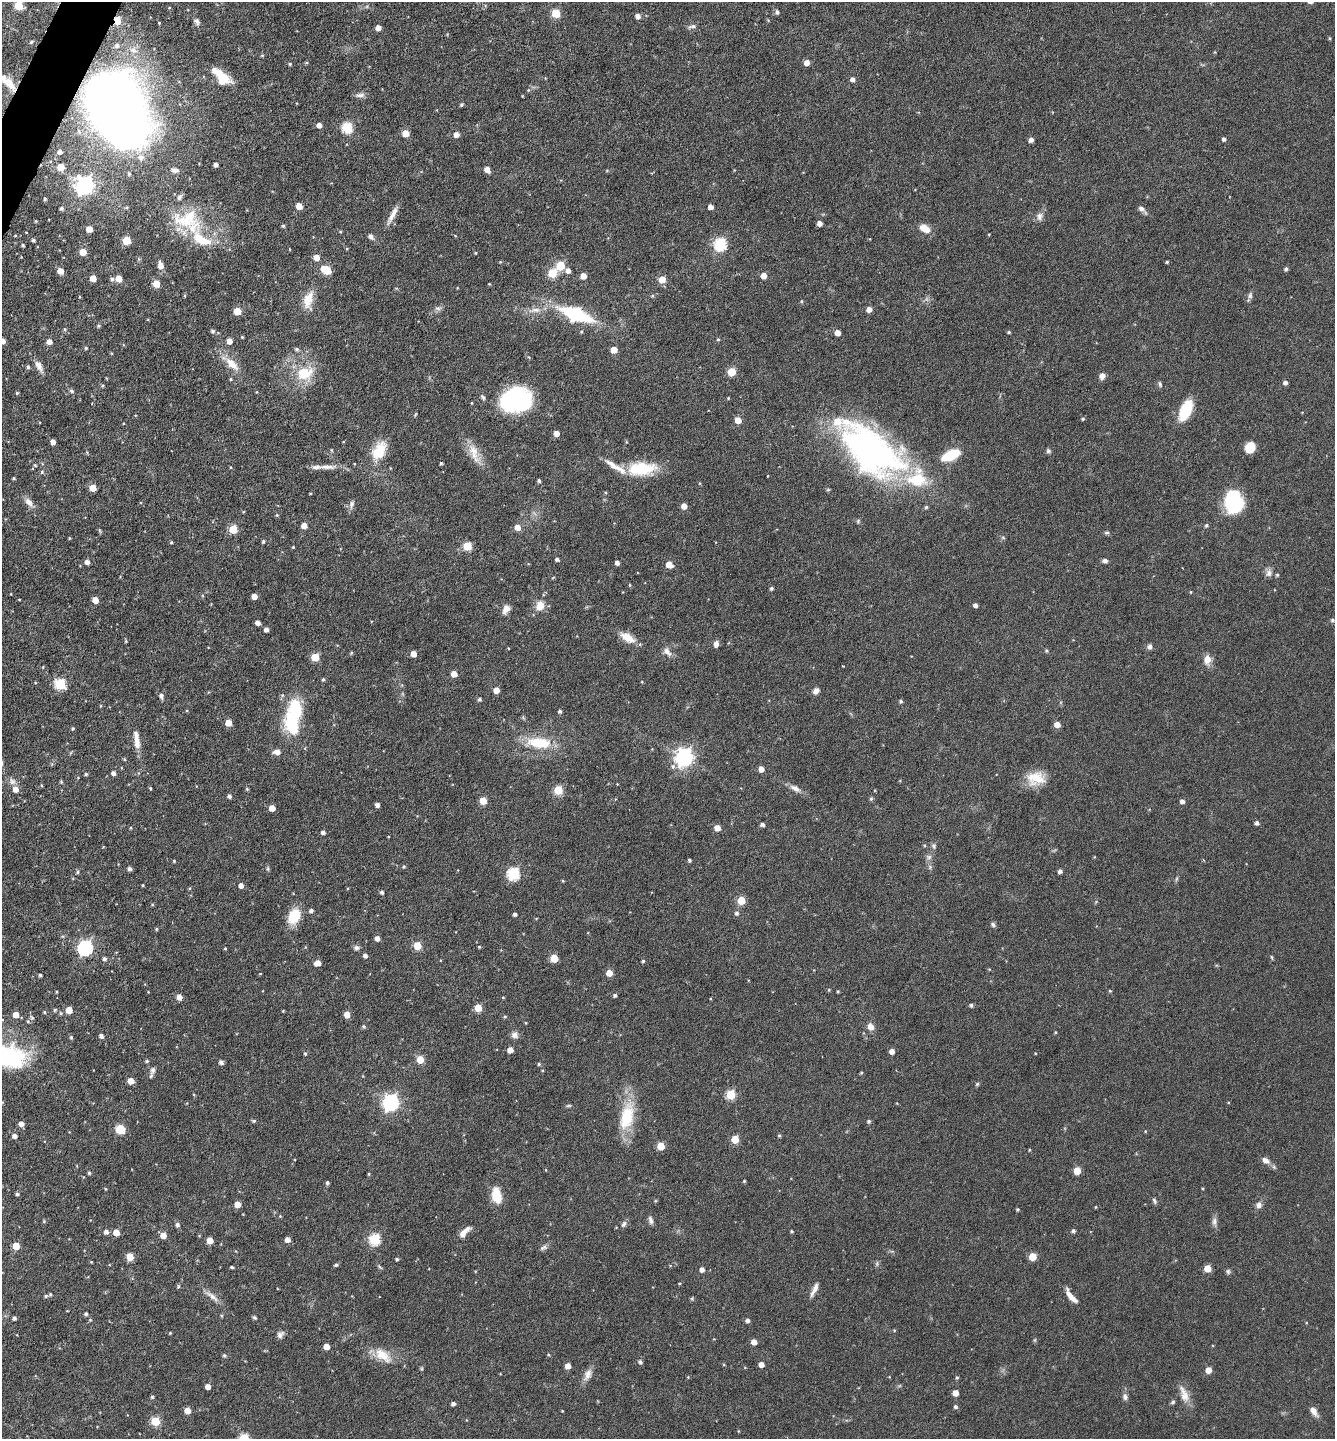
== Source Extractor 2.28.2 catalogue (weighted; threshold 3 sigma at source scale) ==
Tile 11 of 4 x 4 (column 3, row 3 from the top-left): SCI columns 2814-4146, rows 1442-2878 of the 5770 x 5760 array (HDU 1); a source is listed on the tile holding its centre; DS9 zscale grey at full resolution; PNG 1337 x 1441 px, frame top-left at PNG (2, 2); no overlay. Shown black and unused: <1% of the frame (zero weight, under 3 of 6 exposures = <1% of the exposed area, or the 3 px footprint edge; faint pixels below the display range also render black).
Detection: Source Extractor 2.28.2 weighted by HDU 2 'WHT'; one run over the whole footprint, this tile lists its part. Background 0.072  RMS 0.0039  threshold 0.0159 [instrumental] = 3 sigma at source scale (4.09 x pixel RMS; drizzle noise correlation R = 1.36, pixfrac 0.8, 0.05/0.05 arcsec/px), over >= 5 px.
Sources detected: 393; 1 too faint to see at this stretch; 1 inside a brighter object's white glare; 1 cosmic-ray / hot-pixel residue — not listed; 10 inside a brighter listed object's ellipse — not listed separately; the other 380 listed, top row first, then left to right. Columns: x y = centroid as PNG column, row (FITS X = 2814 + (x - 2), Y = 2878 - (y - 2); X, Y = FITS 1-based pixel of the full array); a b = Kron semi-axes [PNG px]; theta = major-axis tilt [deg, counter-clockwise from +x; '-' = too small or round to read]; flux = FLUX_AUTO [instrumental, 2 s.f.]
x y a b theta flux
18 5 5 5 - 12
777 12 6 5 - 0.83
556 13 5 5 - 12
638 16 5 5 - 1.6
117 21 5 4 - 7.6
197 21 9 6 -46 1.1
692 26 12 5 16 1
378 28 4 4 - 2.7
1330 38 5 3 - 0.36
31 42 5 4 - 0.52
117 45 7 6 - 1.3
262 55 5 3 - 0.35
807 63 5 5 - 2.5
290 64 4 4 - 0.45
221 75 26 8 -36 5.3
853 79 5 5 - 1.4
10 84 21 9 -52 4.6
528 90 5 3 - 0.44
360 95 14 5 9 1.3
461 105 4 4 - 0.64
116 108 66 46 -63 380
319 125 5 4 - 2
347 127 6 5 - 26
405 133 5 5 - 6
456 135 5 5 - 2.2
1224 139 4 4 - 0.94
1031 140 5 5 - 1.3
60 152 6 6 - 1.6
216 165 4 4 - 1.3
61 167 5 5 - 6.9
487 169 5 4 - 2.7
175 170 10 5 -14 1.5
607 171 5 3 - 0.32
129 174 5 4 - 0.61
84 185 7 7 - 160
45 199 5 3 - 0.47
299 206 5 5 - 4.2
710 207 4 4 - 2.1
61 208 4 4 - 0.78
1141 208 10 6 -35 1.5
392 215 27 6 63 2.9
1039 216 11 7 79 1.7
186 219 41 25 7 20
819 223 4 4 - 2
283 226 4 4 - 0.53
924 228 11 7 -30 4.5
89 229 5 5 - 4.1
26 232 3 2 - 0.2
15 236 4 3 - 0.3
371 236 8 6 -44 1.1
33 240 3 3 - 0.63
126 241 5 5 - 11
720 244 6 6 - 39
23 245 3 3 - 0.6
83 252 5 5 - 5.1
475 253 5 3 - 0.27
316 257 5 5 - 3.5
500 262 4 4 - 0.29
1167 262 3 3 - 0.41
160 265 8 5 -77 3
560 265 5 5 - 12
1286 269 4 4 - 0.77
326 270 8 5 -28 12
568 270 5 5 - 1.9
60 271 5 5 - 3.4
552 273 5 5 - 13
583 276 5 5 - 3.5
764 276 5 5 - 3.3
93 278 5 5 - 4.2
112 279 5 5 - 0.83
119 279 5 5 - 4.9
662 280 5 5 - 5.6
156 284 5 5 - 6.5
489 284 3 3 - 0.27
1250 295 9 6 82 1.1
652 296 5 4 - 0.43
308 300 23 12 77 5.6
801 301 5 3 - 0.35
438 308 9 4 -9 0.87
869 309 5 5 - 2.5
535 310 19 7 9 2.9
237 311 5 5 - 7.4
576 314 36 14 -20 25
98 326 5 5 - 0.56
65 329 6 4 -90 0.44
213 331 5 5 - 0.79
1009 332 4 3 - 0.42
837 333 5 4 - 2.9
242 337 4 3 - 0.34
718 339 4 4 - 0.37
3 341 5 5 - 1.8
229 341 5 4 - 2.7
49 342 5 5 - 2.3
86 348 4 4 - 0.45
297 349 5 5 - 0.76
614 350 5 5 - 4.9
232 364 21 9 -44 5.4
39 366 15 7 -61 2.4
28 367 5 4 - 0.69
732 372 5 5 - 10
304 373 25 18 12 11
1102 376 7 6 - 1.7
231 379 4 4 - 0.38
1285 382 5 4 - 1.1
1160 384 8 4 -72 0.65
72 391 6 5 - 0.69
17 393 4 4 - 0.46
483 397 8 4 -58 0.71
728 398 3 3 - 0.3
516 400 29 22 12 44
1186 410 19 10 66 13
1083 419 4 3 - 0.51
738 420 5 5 - 4.3
556 433 5 4 - 2.7
53 442 4 4 - 2.2
1250 447 9 8 - 6.3
870 450 77 40 -39 120
379 451 24 14 61 8.6
1048 451 6 6 - 0.7
474 452 25 11 -73 5.3
951 455 16 8 25 15
441 463 3 3 - 0.47
35 465 4 4 - 0.41
327 467 30 6 0 3.4
641 469 33 14 5 16
42 472 5 5 - 0.61
13 478 3 3 - 0.41
539 481 4 3 - 0.76
93 488 5 5 - 5
29 502 14 8 -52 2.2
1233 502 18 15 -73 30
351 504 10 6 78 1.2
684 506 4 4 - 3.2
926 507 5 4 - 0.49
277 515 4 4 - 0.4
858 521 6 4 78 0.5
1206 525 5 5 - 0.64
304 526 5 4 - 3.4
517 527 6 5 - 3.1
233 529 5 5 - 11
1107 533 7 5 13 0.66
69 538 5 3 - 0.31
171 542 4 3 - 0.41
263 542 4 3 - 0.52
467 546 5 5 - 13
293 547 3 3 - 0.3
557 559 4 4 - 0.81
1105 561 7 5 -7 1
87 562 5 4 - 1.6
617 563 4 4 - 1.4
669 565 5 5 - 4.8
1269 573 11 8 79 1.6
1277 575 4 4 - 0.49
630 585 5 3 - 0.32
771 588 4 4 - 0.68
1191 592 5 3 - 0.28
254 596 5 4 - 3
19 599 4 2 - 0.26
95 600 5 4 - 4
975 605 4 4 - 1.1
540 606 11 9 65 4.1
506 609 12 8 60 2.2
1332 620 6 5 - 0.62
257 623 5 4 - 1.8
266 630 4 4 - 1.8
627 638 20 9 -32 4.9
716 644 7 5 81 1.4
1150 646 6 6 - 1.2
667 651 13 7 -44 2
1046 651 5 4 - 0.45
351 653 5 4 - 0.44
413 654 5 4 - 3.7
315 657 5 5 - 9.8
1207 659 12 10 -88 2.8
43 667 4 3 - 0.29
454 674 5 4 - 4.1
323 679 5 4 - 0.5
60 684 6 5 - 26
496 690 5 4 - 3.6
816 691 8 7 - 1.5
161 696 7 5 -80 1.3
479 699 4 4 - 0.71
901 701 4 4 - 0.63
101 706 4 3 - 0.29
560 711 4 4 - 0.73
295 714 39 19 73 22
228 723 5 5 - 4.8
1057 724 5 5 - 3.5
73 728 4 4 - 0.46
137 740 25 7 -82 3.8
539 743 28 12 -7 13
277 752 6 5 - 2.7
684 757 7 7 - 150
124 759 5 4 - 0.41
761 769 5 4 - 2.6
113 773 5 4 - 1.2
86 774 4 3 - 0.56
1036 778 24 17 0 7.7
61 782 5 4 - 0.39
41 785 5 3 - 0.32
150 788 4 3 - 0.38
795 788 16 7 -30 2.1
15 789 6 6 - 2.8
247 789 4 4 - 0.47
558 790 5 5 - 14
229 796 4 4 - 1.1
871 799 5 5 - 0.5
483 801 5 5 - 6.7
1182 801 4 4 - 1.5
377 805 4 4 - 1.6
272 808 5 4 - 4.1
1257 823 4 4 - 1.1
762 824 4 4 - 1.1
130 828 4 3 - 0.31
717 828 5 4 - 3.7
323 832 4 4 - 1
924 845 5 3 - 0.39
933 846 9 5 -80 0.85
929 857 7 6 - 1
689 860 4 3 - 0.66
174 861 5 3 - 0.3
404 867 5 4 - 0.5
268 868 6 4 72 0.48
129 869 4 4 - 1.1
1060 871 4 4 - 1.2
77 872 5 4 - 0.54
513 874 6 6 - 35
1176 879 7 4 71 0.5
563 881 4 3 - 0.34
143 885 4 3 - 0.28
241 885 5 4 - 1.9
382 892 4 4 - 0.89
741 900 5 5 - 10
311 911 5 4 - 0.98
736 913 5 5 - 0.92
515 914 4 3 - 0.84
294 916 17 11 64 9.2
993 924 7 5 -83 0.73
156 929 4 3 - 0.43
377 938 5 4 - 2
417 946 5 5 - 9.9
479 947 4 3 - 0.3
85 948 6 6 - 74
225 948 3 3 - 0.38
356 948 8 5 -5 0.95
365 955 4 4 - 1.4
1272 957 6 4 -87 0.41
554 958 5 5 - 8.2
104 959 4 4 - 0.95
643 961 4 4 - 0.53
317 963 6 4 16 2.8
609 973 5 4 - 4.7
260 974 4 2 - 0.23
40 975 3 3 - 0.6
829 990 4 3 - 0.35
838 991 3 3 - 0.39
1110 991 4 4 - 0.36
615 995 4 4 - 0.73
179 997 5 4 - 2.9
503 997 4 3 - 0.31
971 1005 5 4 - 0.52
478 1008 5 5 - 6.9
55 1010 5 4 - 0.5
69 1010 5 5 - 4.9
283 1011 3 3 - 0.3
44 1012 5 4 - 0.39
60 1013 5 3 - 0.42
16 1015 5 5 - 3.7
347 1015 5 5 - 3.4
505 1017 5 3 - 0.4
32 1018 6 4 -19 0.45
526 1023 4 3 - 0.28
364 1026 5 4 - 0.64
871 1027 8 7 - 2.5
1055 1032 4 3 - 0.31
514 1035 9 8 - 1.5
101 1036 5 4 - 1.2
71 1037 5 4 - 0.54
510 1050 4 4 - 3
892 1051 4 4 - 2.3
305 1053 5 4 - 0.52
6 1056 36 20 -8 50
420 1060 5 5 - 6.9
147 1061 5 4 - 0.45
221 1062 5 4 - 1.1
539 1064 4 4 - 0.43
153 1070 10 7 78 1.5
861 1073 5 3 - 0.34
130 1081 5 5 - 3.8
977 1084 5 4 - 0.57
731 1095 5 5 - 17
391 1102 7 6 - 110
569 1106 8 4 8 0.48
627 1116 39 17 77 15
254 1121 5 4 - 0.53
869 1121 4 4 - 0.63
21 1124 5 4 - 2
120 1129 7 6 - 8.7
1145 1131 4 3 - 0.29
14 1136 5 4 - 1.5
779 1136 5 4 - 0.45
735 1139 5 5 - 8.2
661 1146 5 5 - 9
1029 1150 4 3 - 0.36
1266 1160 9 6 -38 2
546 1170 5 3 - 0.26
1077 1171 5 5 - 7.8
89 1173 4 4 - 0.6
369 1174 4 3 - 0.36
744 1181 3 3 - 0.37
327 1183 4 4 - 0.66
1203 1188 3 3 - 0.33
105 1189 4 3 - 0.31
17 1194 4 4 - 0.72
497 1195 18 10 -80 7.2
1154 1201 8 4 -65 0.7
237 1204 5 5 - 4.3
1259 1205 7 6 - 1.6
1096 1207 4 3 - 0.28
1018 1209 3 3 - 0.46
280 1216 4 4 - 0.33
650 1220 9 5 -77 1.3
1214 1221 10 7 84 1.4
624 1224 9 5 52 1
177 1225 5 5 - 1
791 1231 3 3 - 0.49
1073 1231 5 4 - 0.63
106 1232 5 5 - 1.6
116 1232 5 5 - 4.1
464 1232 16 6 46 3
163 1235 5 5 - 3.4
374 1239 6 6 - 28
210 1240 5 5 - 4.4
287 1240 5 4 - 2.1
16 1246 5 5 - 6.1
544 1247 11 5 21 1
130 1257 5 5 - 6.4
1033 1257 5 5 - 9
397 1259 4 4 - 0.62
91 1262 4 3 - 0.28
336 1265 4 4 - 0.62
232 1267 4 3 - 0.48
1207 1268 5 5 - 6.2
702 1270 5 4 - 1.7
1228 1271 7 5 -89 0.68
814 1289 18 5 65 2
46 1296 5 4 - 0.56
212 1296 23 6 -39 2.5
1071 1296 19 5 -51 3.4
692 1298 6 4 47 0.41
86 1314 4 4 - 0.7
14 1318 4 3 - 0.79
254 1318 6 4 -33 0.52
747 1320 5 4 - 1.1
170 1333 3 3 - 0.33
280 1334 10 7 49 1.3
754 1342 4 4 - 3.1
326 1346 5 4 - 3.5
224 1355 5 5 - 0.65
383 1355 25 12 -38 6.4
640 1362 5 5 - 0.91
761 1364 4 4 - 2.5
724 1365 4 3 - 0.33
568 1366 5 4 - 3.3
1208 1370 5 4 - 4
588 1374 17 9 67 2.6
957 1378 5 4 - 0.42
208 1387 4 4 - 2.4
955 1393 5 4 - 3.2
1184 1394 25 10 -70 4
152 1397 4 4 - 0.65
1125 1397 9 7 -79 1.1
1173 1402 6 5 - 0.59
453 1403 4 4 - 1.1
955 1407 5 4 - 0.76
187 1411 5 5 - 4
562 1411 3 3 - 0.24
1314 1411 13 6 -55 2.1
155 1421 5 5 - 14
244 1438 5 5 - 22
Overlapping masked pixels (flux is a lower limit): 3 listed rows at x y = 117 21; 10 84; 116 108
Isophote crosses this tile's border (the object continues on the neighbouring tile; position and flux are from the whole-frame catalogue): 3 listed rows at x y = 3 341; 6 1056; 244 1438